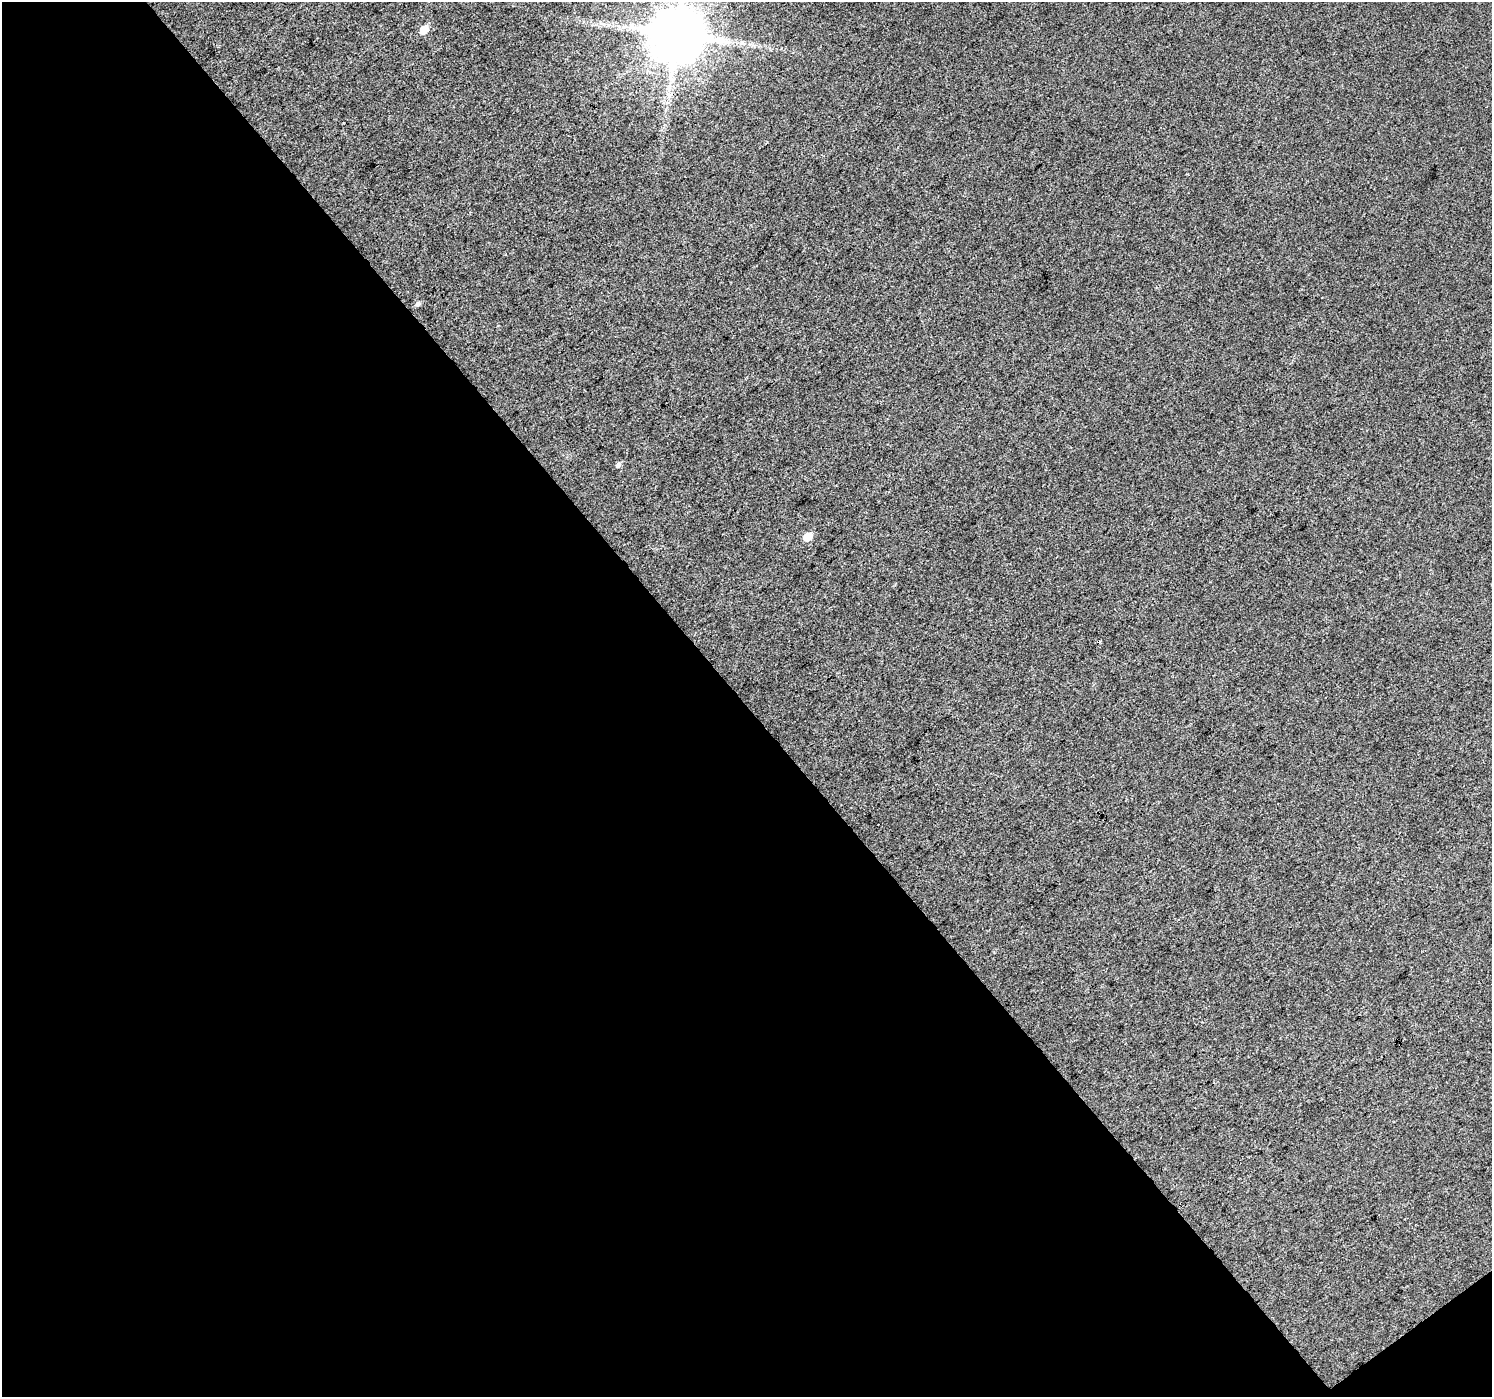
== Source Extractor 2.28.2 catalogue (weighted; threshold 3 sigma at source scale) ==
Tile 3 of 2 x 2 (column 1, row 2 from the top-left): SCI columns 3-1492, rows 95-1489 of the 2983 x 2960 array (HDU 1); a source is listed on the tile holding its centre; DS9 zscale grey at full resolution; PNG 1494 x 1399 px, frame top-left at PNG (2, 2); no overlay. Shown black and unused: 50% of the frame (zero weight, under 3 of 4 exposures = <1% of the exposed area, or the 3 px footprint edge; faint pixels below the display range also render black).
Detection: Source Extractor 2.28.2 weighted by HDU 2 'WHT'; one run over the whole footprint, this tile lists its part. Background 0.0201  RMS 0.011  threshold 0.0505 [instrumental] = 3 sigma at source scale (4.5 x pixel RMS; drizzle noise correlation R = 1.50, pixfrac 1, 0.0396/0.0396 arcsec/px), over >= 5 px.
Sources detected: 6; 1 cosmic-ray / hot-pixel residue — not listed; the other 5 listed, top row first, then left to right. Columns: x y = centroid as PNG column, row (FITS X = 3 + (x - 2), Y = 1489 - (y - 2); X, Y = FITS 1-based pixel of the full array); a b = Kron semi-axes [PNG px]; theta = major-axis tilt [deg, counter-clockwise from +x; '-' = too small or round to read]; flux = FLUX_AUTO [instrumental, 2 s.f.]
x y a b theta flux
424 30 6 6 - 17
677 34 14 14 - 6600
418 304 7 5 34 2.9
618 464 7 5 45 2.7
808 536 7 6 - 15
Isophote crosses this tile's border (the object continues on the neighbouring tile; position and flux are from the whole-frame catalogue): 1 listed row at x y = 677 34